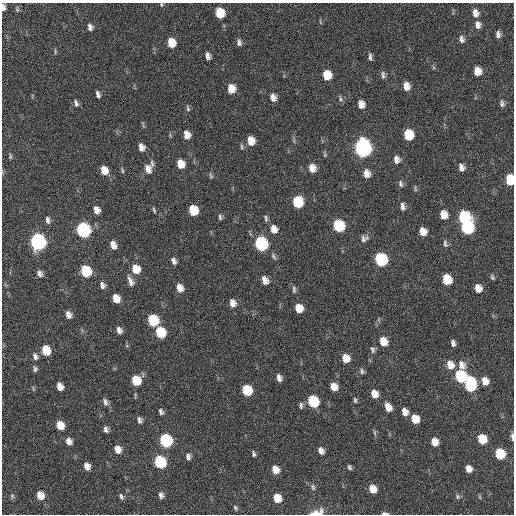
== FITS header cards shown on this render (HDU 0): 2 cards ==
NAXIS1  =                  512 / Axis length
NAXIS2  =                  512 / Axis length

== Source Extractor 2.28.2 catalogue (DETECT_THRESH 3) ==
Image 512 x 512 px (HDU 0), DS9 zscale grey, 1 PNG px = 1 image px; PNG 516 x 516 px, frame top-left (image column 1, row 512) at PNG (2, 3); no overlay
Background 23.5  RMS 5.5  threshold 16.6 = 3 sigma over >= 5 px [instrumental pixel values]
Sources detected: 145; all 145 listed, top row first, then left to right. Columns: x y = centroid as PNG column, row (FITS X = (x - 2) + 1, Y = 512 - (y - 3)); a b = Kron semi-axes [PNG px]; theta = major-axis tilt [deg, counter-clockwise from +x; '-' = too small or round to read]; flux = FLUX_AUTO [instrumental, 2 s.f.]
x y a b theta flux
161 4 6 4 -83 460
3 7 7 4 -86 1100
220 13 8 7 - 8500
475 13 9 7 -79 2200
320 22 9 3 -79 410
478 25 9 7 -81 1900
90 27 8 6 -72 1300
498 34 7 4 -89 1300
462 39 10 6 -74 1300
171 42 8 7 - 5700
239 42 9 6 -79 1100
55 52 7 3 -85 440
208 56 7 5 -79 1600
370 57 10 4 -87 1000
477 71 7 6 - 4200
327 75 8 7 - 6800
383 75 11 5 -86 1100
406 86 9 6 -84 3000
231 88 8 7 - 4800
98 94 8 4 -72 1100
273 98 9 6 -76 2300
340 99 9 4 -83 770
76 103 9 5 -70 990
502 103 9 5 -76 1000
361 104 8 6 -82 2700
188 109 8 4 -73 690
187 135 8 7 - 2800
408 135 8 7 - 12000
251 141 9 7 -78 4400
141 147 8 6 -71 2200
242 147 8 4 -89 630
363 148 10 8 -83 150000
325 155 4 4 - 440
10 156 8 4 -79 610
396 160 9 7 -82 1800
180 164 8 7 - 4700
461 167 8 6 -67 1700
312 168 9 7 -80 3300
148 169 12 9 -76 3000
104 170 8 6 -66 4000
122 171 7 3 -81 520
367 173 8 6 -82 2800
211 175 10 3 -65 550
510 180 8 6 -85 14000
400 184 10 6 -77 970
415 189 8 3 -77 490
298 202 8 7 - 17000
402 206 9 5 -85 1400
96 210 7 6 - 2400
154 210 7 3 -70 510
193 210 8 7 - 9900
444 215 9 7 -75 4000
220 217 8 5 -81 720
464 217 8 8 - 31000
266 218 9 5 -84 810
48 220 9 5 -85 1200
338 226 8 7 - 25000
467 227 8 8 - 41000
274 229 10 7 -68 3000
83 230 9 7 -69 68000
423 231 8 6 -73 3500
364 238 11 8 22 1500
38 242 9 7 -72 120000
261 244 9 7 -71 46000
445 244 9 5 -76 840
113 245 9 6 -71 2400
274 256 11 5 -58 890
381 260 8 7 - 37000
174 261 9 5 -62 1300
136 269 9 8 - 5800
86 271 8 7 - 18000
40 274 8 6 -59 1400
492 277 7 4 -64 650
447 279 8 7 - 10000
265 280 9 6 -68 2700
130 281 13 6 -68 1900
102 285 9 6 -71 1300
180 288 8 6 -74 3100
478 288 8 6 -67 3200
294 290 9 4 -86 830
116 298 7 6 - 4600
232 303 9 7 -75 2300
299 308 8 7 - 4800
68 315 7 5 -73 2100
153 320 8 7 - 20000
119 330 8 6 -70 1600
161 332 8 7 - 14000
383 341 9 7 -65 4700
453 343 7 4 -76 1100
46 350 8 6 -73 9200
373 350 9 6 -78 930
35 356 10 6 -73 1500
346 358 8 7 - 4500
450 365 9 7 -68 3700
462 365 12 8 -67 2900
35 369 8 5 -86 910
362 371 8 4 -84 780
461 376 8 7 - 27000
279 378 8 5 -77 1700
136 381 8 7 - 9700
485 381 8 7 - 3200
470 384 11 7 -89 30000
60 387 7 5 -67 3000
334 387 8 6 -68 3600
33 388 8 3 -72 490
247 390 8 7 - 14000
374 394 7 6 - 3400
355 400 7 4 -76 610
313 401 8 7 - 21000
105 402 10 6 -73 1300
301 405 9 4 -85 820
388 407 8 6 -67 3400
161 412 7 5 -68 910
405 412 7 6 - 2500
415 419 7 6 - 5500
139 420 8 5 -79 1200
60 425 7 6 - 6000
106 429 7 5 -78 1300
375 433 7 4 -71 580
512 437 9 3 -85 1000
482 439 7 6 - 9600
166 440 8 7 - 41000
69 441 7 6 - 2300
434 442 7 6 - 3800
117 449 8 6 -63 3200
321 451 8 6 -66 1900
254 454 8 3 -73 690
500 454 7 7 - 14000
188 457 8 6 -88 1200
160 462 8 7 - 31000
87 466 7 6 - 2500
349 467 6 4 -65 720
275 469 8 6 -64 3800
469 469 6 5 - 2500
313 487 9 5 -68 910
373 489 7 6 - 4100
40 495 8 6 -68 5100
161 495 8 6 -79 1400
12 496 7 5 -78 700
121 496 8 5 -64 890
457 496 7 5 -72 680
277 498 8 6 -64 6100
235 508 7 4 -54 610
317 512 18 7 14 3600
385 513 7 3 -2 960
At the frame edge (FLAGS 8, measured only in part): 6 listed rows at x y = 161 4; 3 7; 510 180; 512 437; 317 512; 385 513